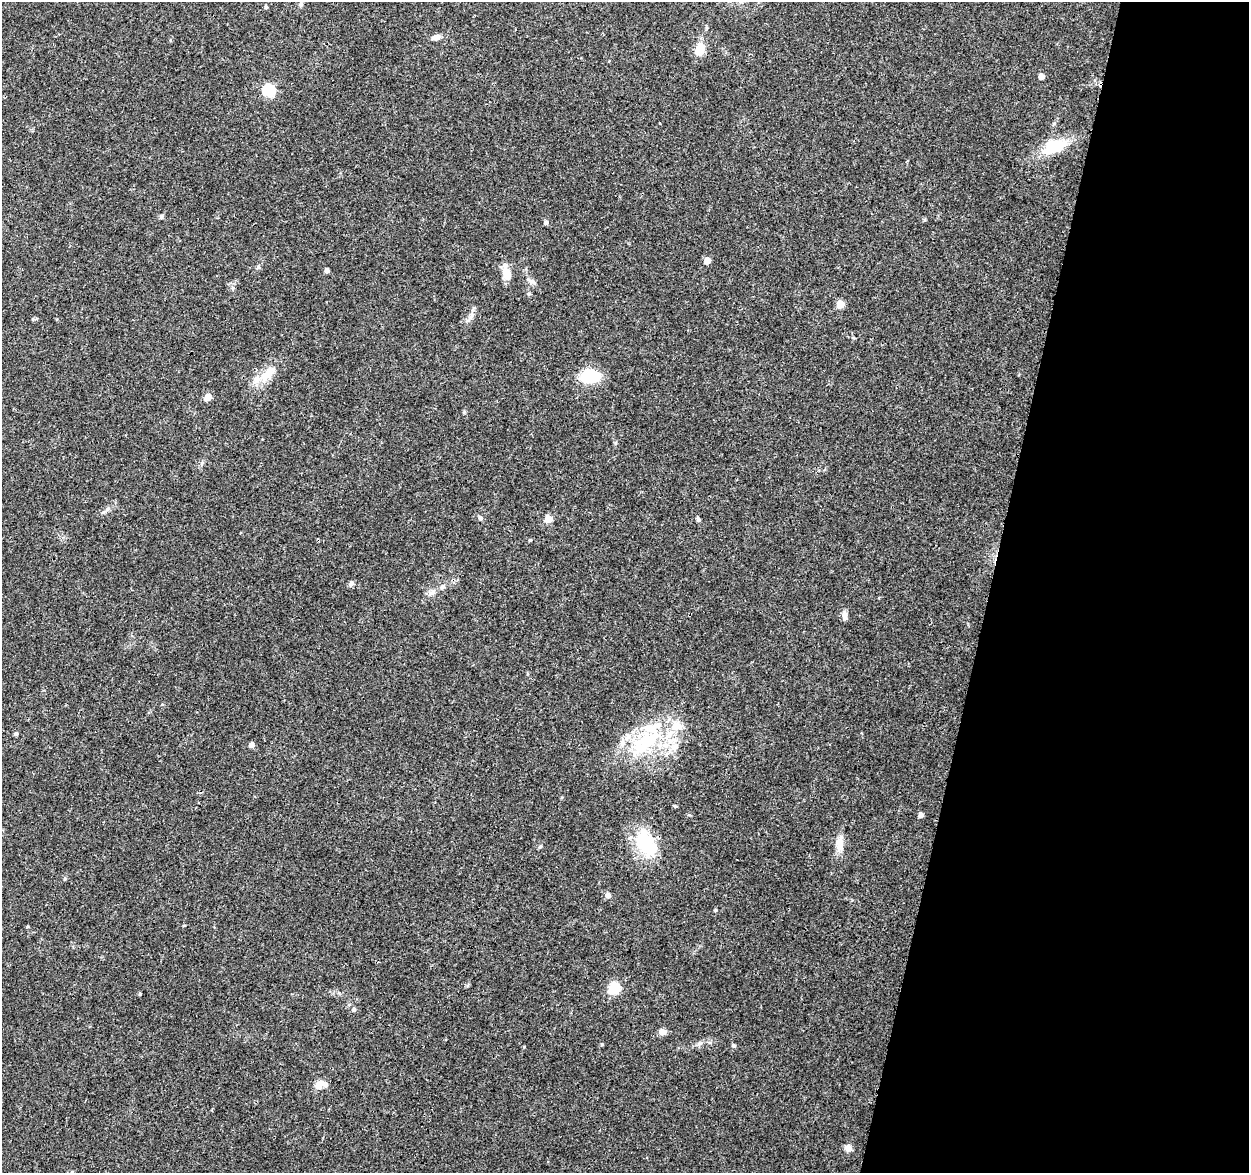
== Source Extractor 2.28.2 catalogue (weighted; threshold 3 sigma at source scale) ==
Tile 8 of 4 x 4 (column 4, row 2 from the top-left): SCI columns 3758-5004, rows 2582-3752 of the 5014 x 5210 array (HDU 1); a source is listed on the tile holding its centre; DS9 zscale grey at full resolution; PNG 1251 x 1175 px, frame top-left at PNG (2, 2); no overlay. Shown black and unused: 21% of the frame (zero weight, under 3 of 4 exposures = <1% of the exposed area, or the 3 px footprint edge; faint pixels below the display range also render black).
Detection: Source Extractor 2.28.2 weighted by HDU 2 'WHT'; one run over the whole footprint, this tile lists its part. Background 0.0369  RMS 0.0034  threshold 0.0152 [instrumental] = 3 sigma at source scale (4.5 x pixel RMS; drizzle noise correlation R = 1.50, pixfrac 1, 0.0396/0.0396 arcsec/px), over >= 5 px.
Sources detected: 51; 7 inside a brighter listed object's ellipse — not listed separately; the other 44 listed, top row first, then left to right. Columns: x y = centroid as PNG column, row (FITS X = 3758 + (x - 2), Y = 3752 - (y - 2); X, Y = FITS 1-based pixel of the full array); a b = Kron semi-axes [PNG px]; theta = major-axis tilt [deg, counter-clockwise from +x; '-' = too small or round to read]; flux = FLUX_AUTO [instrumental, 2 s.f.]
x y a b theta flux
301 4 6 6 - 0.61
266 7 4 4 - 0.49
436 37 10 6 15 2
699 50 12 9 71 6.3
1041 76 5 4 - 2.5
269 90 6 6 - 32
1055 146 31 16 18 11
161 217 6 5 - 0.63
546 222 5 5 - 1.1
707 260 5 5 - 3.9
327 270 4 4 - 1.3
506 273 17 9 -72 4
532 281 12 5 -33 1.2
840 304 5 5 - 6.7
471 316 11 5 64 1.5
854 338 5 3 - 0.34
267 375 25 13 47 6
590 376 15 10 7 17
208 397 5 5 - 5.9
480 518 6 6 - 0.7
548 519 5 5 - 6.8
698 519 6 4 -72 0.64
351 583 7 6 - 0.88
432 593 13 6 23 1.7
845 616 10 6 -87 1.6
16 733 5 5 - 0.66
647 741 45 27 38 29
251 745 5 5 - 1.5
674 806 4 3 - 0.59
921 815 5 4 - 1.5
646 843 39 23 -59 17
839 844 22 10 84 3.7
540 846 5 4 - 0.49
608 895 6 5 - 1.8
716 910 4 4 - 0.42
614 988 6 5 - 26
140 994 4 3 - 0.42
354 1009 6 5 - 0.93
662 1032 8 7 - 1.8
602 1044 5 3 - 0.35
699 1044 8 5 31 0.87
733 1046 5 4 - 0.45
318 1085 13 8 52 2.3
848 1148 8 7 - 1.9
Unlisted compact peaks at least as high as the median listed source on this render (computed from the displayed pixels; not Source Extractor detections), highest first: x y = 464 412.